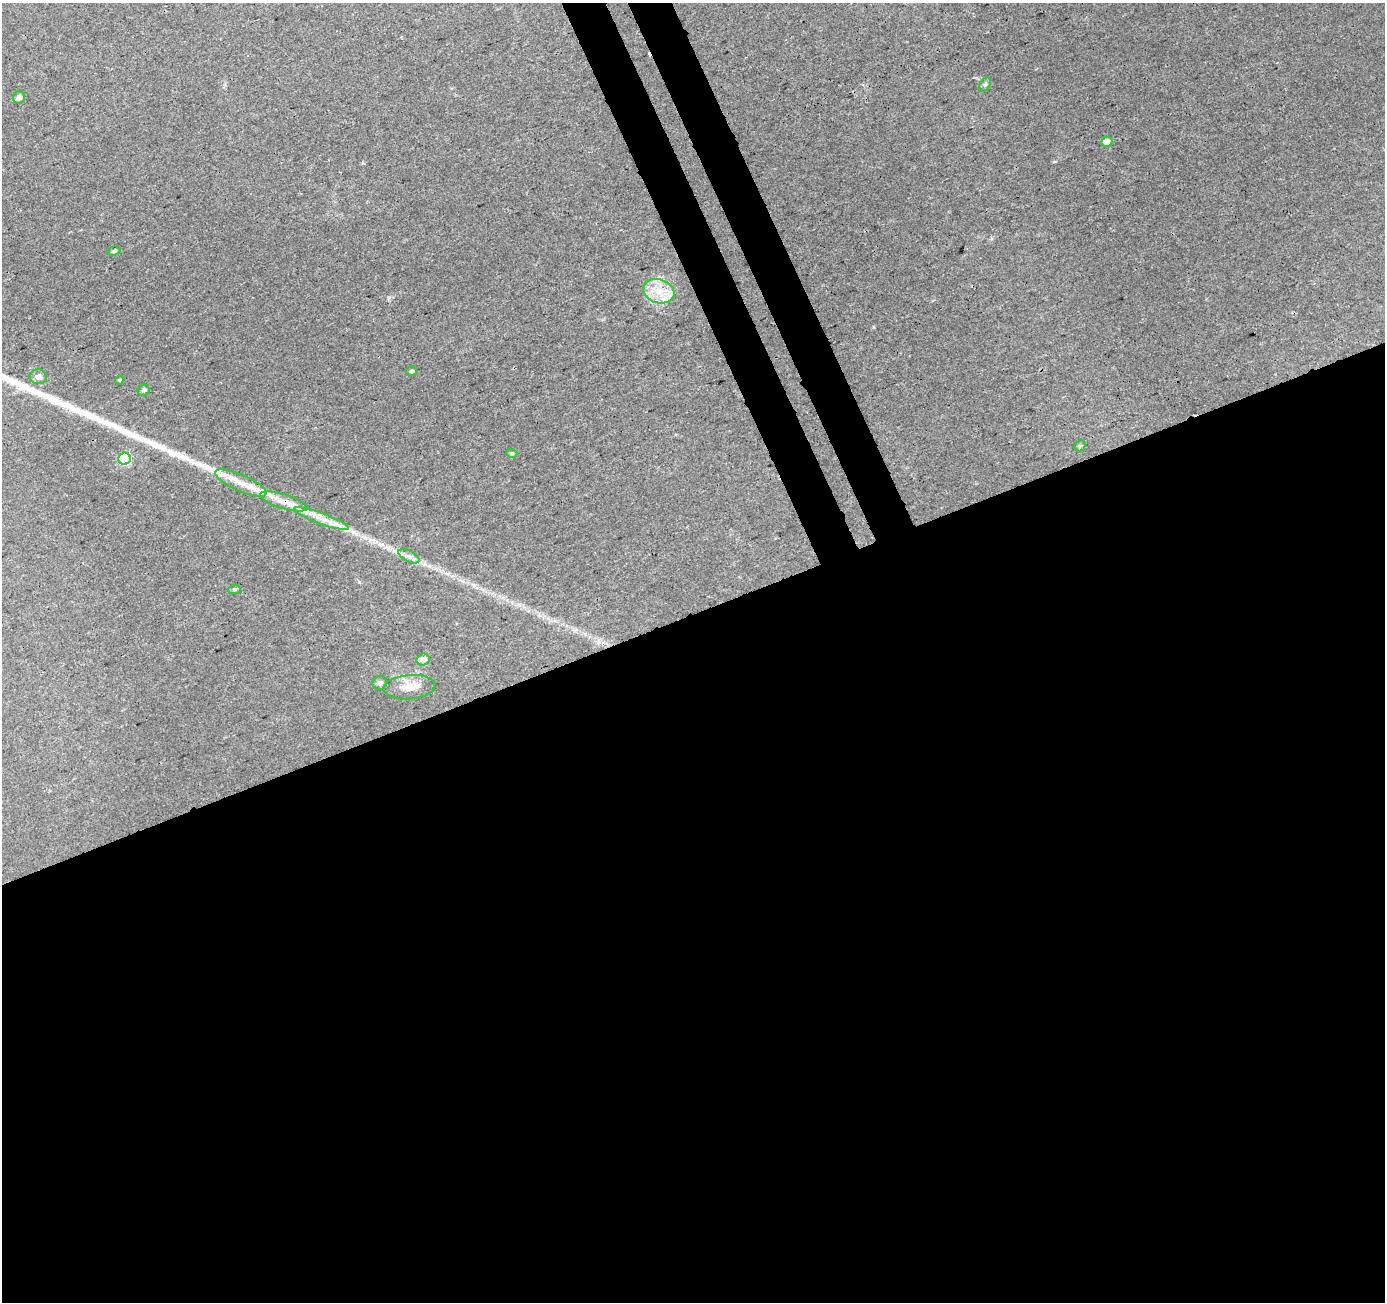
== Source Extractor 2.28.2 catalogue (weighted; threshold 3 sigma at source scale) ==
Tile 15 of 4 x 4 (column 3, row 4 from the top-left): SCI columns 2822-4204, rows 107-1406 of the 5646 x 5464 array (HDU 1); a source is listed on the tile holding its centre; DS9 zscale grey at full resolution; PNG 1387 x 1304 px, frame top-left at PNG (2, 3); each listed source drawn as its Kron ellipse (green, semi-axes under 4 px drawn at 4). Shown black and unused: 56% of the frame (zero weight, under 3 of 4 exposures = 5% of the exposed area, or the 3 px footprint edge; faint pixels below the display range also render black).
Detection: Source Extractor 2.28.2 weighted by HDU 2 'WHT'; one run over the whole footprint, this tile lists its part. Background 0.0269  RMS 0.0036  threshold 0.0163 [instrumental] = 3 sigma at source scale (4.5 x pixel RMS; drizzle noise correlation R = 1.50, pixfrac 1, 0.0396/0.0396 arcsec/px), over >= 5 px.
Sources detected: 23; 1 cosmic-ray / hot-pixel residue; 1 long thin detection or spike segment (spike, bleed or trail) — neither listed nor drawn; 1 inside a brighter listed object's ellipse — not listed separately; the other 20 listed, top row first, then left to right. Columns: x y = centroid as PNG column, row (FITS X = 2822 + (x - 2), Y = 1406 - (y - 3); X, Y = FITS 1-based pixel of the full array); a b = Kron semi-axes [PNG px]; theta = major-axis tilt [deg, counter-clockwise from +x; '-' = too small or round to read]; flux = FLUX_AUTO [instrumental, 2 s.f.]
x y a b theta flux
985 84 8 5 63 0.76
19 97 6 6 - 1.5
1107 142 5 5 - 4.7
114 251 7 4 15 0.72
659 291 16 12 -18 6.9
411 371 5 5 - 0.71
38 377 8 7 - 2
119 380 4 4 - 0.44
144 390 6 5 - 0.81
1080 446 6 5 - 0.61
512 453 5 4 - 0.56
125 459 6 6 - 37
241 483 28 8 -23 5.9
284 501 25 7 -17 4.5
322 519 29 5 -20 4.9
409 556 11 5 -27 1.8
234 589 6 4 6 0.54
423 659 6 6 - 3.1
380 683 7 6 - 1.2
409 687 26 12 5 5.6
Overlapping masked pixels (flux is a lower limit): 1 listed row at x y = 284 501